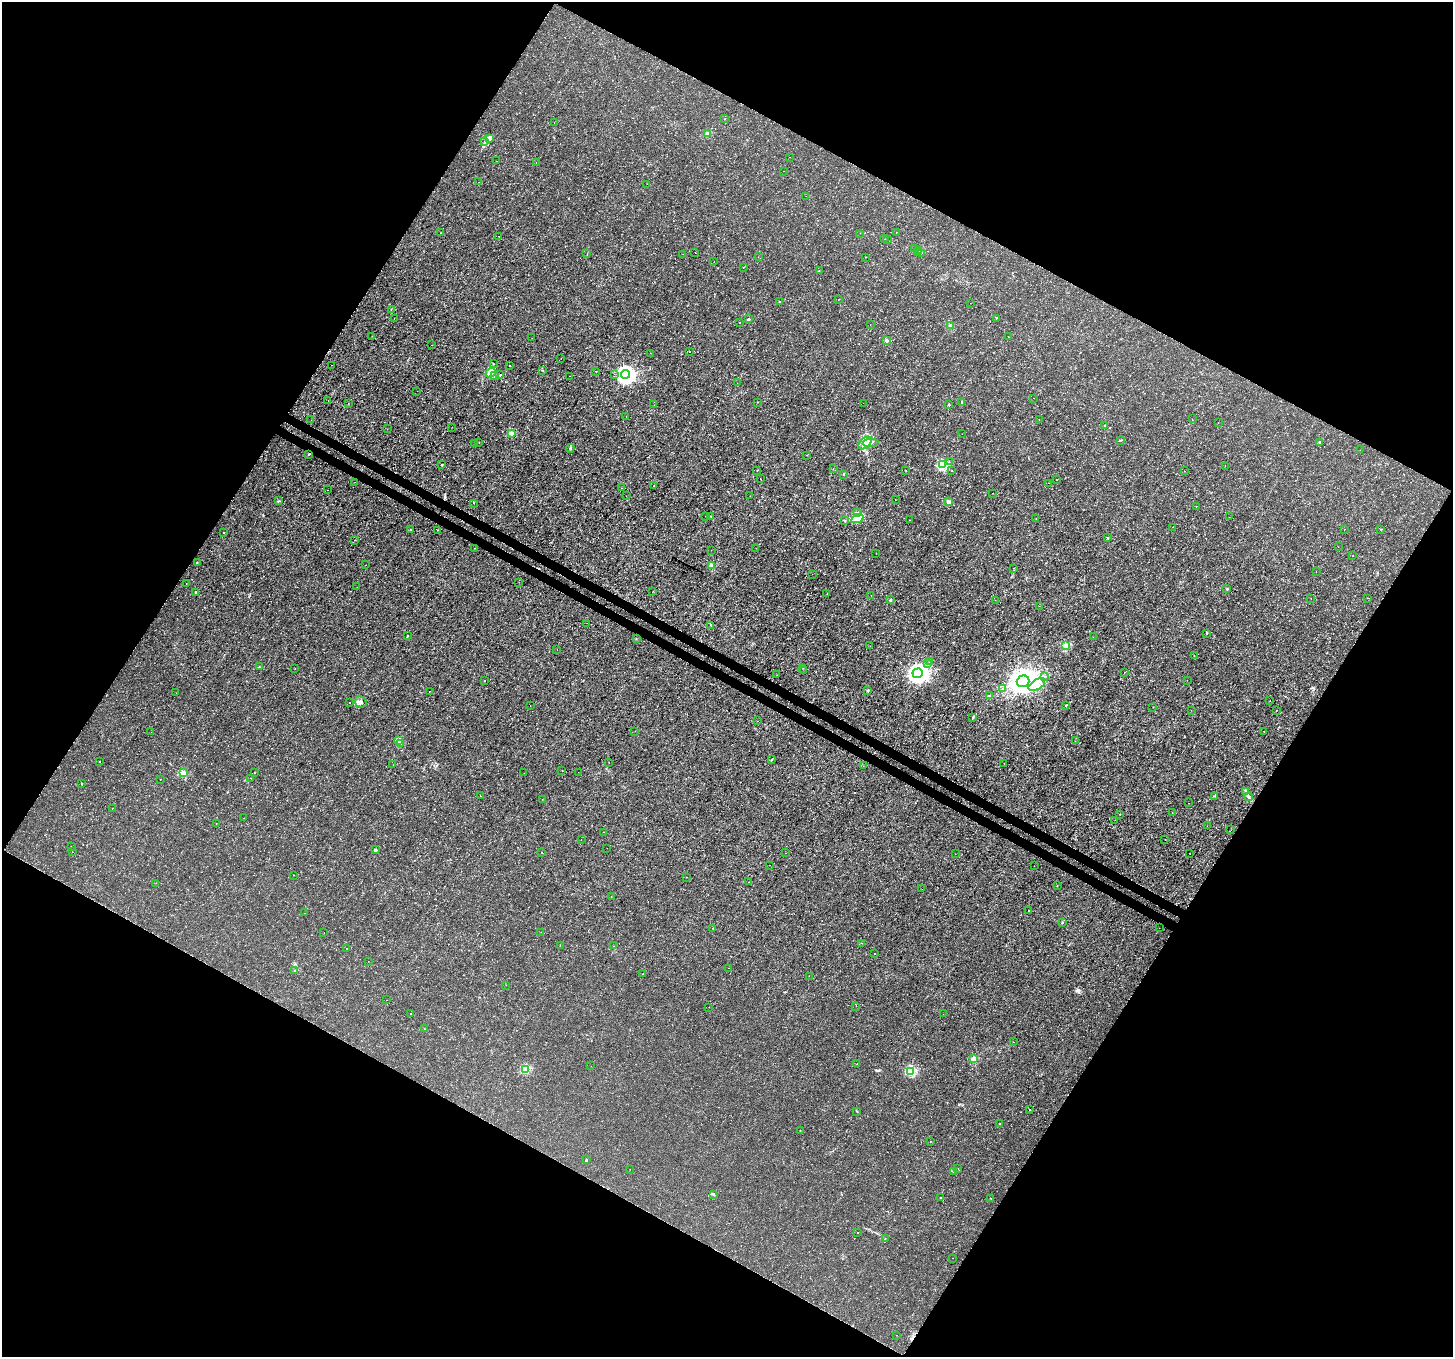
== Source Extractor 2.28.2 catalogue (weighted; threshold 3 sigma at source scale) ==
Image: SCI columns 33-5836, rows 246-5665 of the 5878 x 5975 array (HDU 1 of 3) = the unmasked area's bounding box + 8 px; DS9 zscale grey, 4 x 4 block average (1 PNG px = mean of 4 x 4 image px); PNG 1455 x 1359 px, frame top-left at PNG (2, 2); each listed source drawn as its Kron ellipse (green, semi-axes under 4 px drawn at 4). Shown black and unused: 48% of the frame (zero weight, under 3 of 4 exposures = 5% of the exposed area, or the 3 px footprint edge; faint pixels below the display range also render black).
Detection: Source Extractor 2.28.2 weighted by HDU 2 'WHT'. Background -9.67e-05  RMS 0.001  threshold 0.0045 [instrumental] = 3 sigma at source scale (4.5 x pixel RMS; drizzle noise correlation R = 1.50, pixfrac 1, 0.0396/0.0396 arcsec/px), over >= 5 px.
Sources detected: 316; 10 cosmic-ray / hot-pixel residue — neither listed nor drawn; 2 coinciding with a brighter row at this scale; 10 inside a brighter listed object's ellipse — not listed separately; the other 294 listed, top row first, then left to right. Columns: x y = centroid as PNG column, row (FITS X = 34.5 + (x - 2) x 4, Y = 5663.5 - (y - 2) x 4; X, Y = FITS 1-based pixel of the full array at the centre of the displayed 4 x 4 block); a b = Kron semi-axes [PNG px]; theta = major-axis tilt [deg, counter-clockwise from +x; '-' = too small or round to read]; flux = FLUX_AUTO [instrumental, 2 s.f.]
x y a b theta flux
725 119 2 2 - 0.22
554 122 2 2 - 0.11
707 134 2 2 - 7.6
490 138 4 3 - 0.93
484 141 2 2 - 0.18
790 157 2 2 - 0.3
496 161 2 2 - 0.21
536 163 2 2 - 0.1
783 171 2 2 - 0.11
478 182 2 2 - 0.084
647 184 2 2 - 0.18
806 196 2 2 - 0.098
896 232 2 2 - 0.15
441 233 2 2 - 0.12
860 233 2 2 - 0.15
499 236 2 2 - 0.13
884 239 2 2 - 0.21
888 240 2 2 - 0.2
915 248 2 2 - 0.31
919 250 2 2 - 0.5
695 252 2 2 - 0.11
917 252 2 2 - 0.32
921 253 2 2 - 0.28
587 254 2 2 - 0.15
683 254 2 2 - 0.11
758 257 2 2 - 0.15
865 257 2 2 - 0.14
714 262 2 2 - 0.29
743 267 2 2 - 0.48
819 271 2 2 - 0.28
838 300 2 2 - 0.16
780 302 2 2 - 1.5
970 303 2 2 - 0.12
391 310 2 2 - 0.12
394 318 2 2 - 0.14
996 318 2 2 - 0.19
749 319 3 2 - 0.73
740 323 2 2 - 0.26
870 324 2 2 - 0.16
950 326 2 2 - 7.8
372 336 2 2 - 0.082
1008 337 2 2 - 0.31
532 338 2 2 - 0.1
887 340 2 2 - 6.8
432 345 2 2 - 0.11
690 352 2 2 - 0.27
650 353 2 2 - 0.096
561 358 2 2 - 0.18
493 364 2 2 - 0.27
331 365 2 2 - 0.18
509 366 2 2 - 0.53
542 370 2 2 - 0.56
596 371 2 2 - 0.14
491 373 5 3 - 2.6
614 374 2 2 - 0.12
625 374 4 4 - 280
500 375 2 2 - 1.3
494 376 3 2 - 0.6
569 376 2 2 - 0.17
737 383 2 2 - 0.097
417 391 2 2 - 0.077
1034 398 2 2 - 0.17
328 401 2 2 - 0.19
757 402 2 2 - 0.35
961 402 3 2 - 0.47
348 403 2 2 - 0.18
863 403 2 2 - 0.13
949 404 2 2 - 2
654 405 2 2 - 0.19
626 417 2 2 - 0.12
1192 419 2 2 - 0.21
311 420 2 2 - 0.22
1039 420 2 2 - 0.19
1218 423 2 2 - 0.12
1105 426 2 2 - 1.6
452 427 2 2 - 0.091
387 429 2 2 - 0.15
512 433 2 2 - 9.7
962 434 2 2 - 0.11
1120 440 3 2 - 0.31
479 442 2 2 - 0.18
1320 442 2 2 - 1.5
865 443 8 5 42 5.5
871 443 8 3 3 1.7
474 444 2 2 - 0.18
570 448 4 2 - 0.84
1360 450 2 2 - 0.15
309 454 2 2 - 0.99
807 455 2 2 - 0.19
949 461 2 2 - 0.13
442 465 2 2 - 1.1
942 465 2 2 - 38
1225 466 2 2 - 0.34
833 468 2 2 - 0.11
757 470 2 2 - 0.2
906 470 2 2 - 0.39
952 471 2 2 - 0.2
1184 471 2 2 - 0.18
843 474 2 2 - 1.8
760 479 2 2 - 0.55
1056 480 2 2 - 0.4
355 482 2 2 - 0.12
1049 483 2 2 - 0.16
654 486 2 2 - 0.15
622 488 2 2 - 0.32
328 490 2 2 - 0.13
993 493 2 2 - 0.42
626 496 2 2 - 0.13
750 496 2 2 - 0.096
895 500 2 2 - 0.13
279 501 3 2 - 0.42
948 502 2 2 - 8.4
474 503 2 2 - 0.14
1196 506 2 2 - 0.21
857 513 2 2 - 0.34
705 516 2 2 - 0.16
711 517 2 2 - 0.33
1229 517 2 2 - 0.24
857 519 6 4 23 7.1
1036 519 2 2 - 0.15
844 520 2 2 - 0.28
909 520 2 2 - 0.12
1173 527 2 2 - 0.2
411 529 2 2 - 0.25
1344 529 2 2 - 0.14
1381 529 2 2 - 0.26
438 530 2 2 - 0.53
223 533 2 2 - 0.85
1108 537 2 2 - 0.33
355 540 2 2 - 0.18
1338 547 2 2 - 0.2
475 548 2 2 - 0.13
756 548 2 2 - 0.11
711 550 2 2 - 0.093
876 553 2 2 - 0.17
1353 555 2 2 - 0.17
197 562 2 2 - 0.43
366 565 2 2 - 0.12
711 565 2 2 - 6.9
1014 568 2 2 - 0.18
1316 571 2 2 - 0.093
812 574 2 2 - 0.092
519 582 2 2 - 0.11
186 583 2 2 - 0.095
357 587 2 2 - 0.077
1227 589 2 2 - 3.1
196 592 2 2 - 1.3
652 592 2 2 - 0.1
827 593 2 2 - 0.14
871 595 2 2 - 0.13
1367 598 2 2 - 0.18
1311 599 2 2 - 0.37
890 600 2 2 - 3.3
995 600 2 2 - 0.072
1039 606 2 2 - 0.11
587 623 2 2 - 1.3
711 625 2 2 - 0.28
1206 633 3 2 - 0.39
408 636 2 2 - 0.59
1093 637 2 2 - 0.15
636 639 2 2 - 0.17
870 646 2 2 - 0.1
1065 646 2 2 - 21
557 650 2 2 - 0.19
1194 655 2 2 - 0.17
929 662 2 2 - 0.18
928 663 2 2 - 0.23
259 667 2 2 - 0.77
295 668 2 2 - 0.12
803 668 2 2 - 0.18
803 671 2 2 - 0.13
1125 672 2 2 - 0.13
918 673 5 5 - 350
777 675 2 2 - 0.097
1045 677 3 2 - 0.45
1187 680 2 2 - 0.11
485 681 2 2 - 0.4
1023 681 6 6 - 890
1037 685 9 5 31 4.5
1003 689 2 2 - 0.38
868 690 2 2 - 3
429 691 2 2 - 0.19
176 693 2 2 - 0.12
990 696 3 2 - 0.61
1270 701 2 2 - 0.088
350 702 2 2 - 0.2
361 702 6 5 - 2.1
1066 705 2 2 - 0.43
530 706 2 2 - 0.092
1153 707 2 2 - 0.12
1191 710 2 2 - 0.11
1276 711 2 2 - 0.26
973 718 2 2 - 0.39
757 721 2 2 - 0.52
635 731 2 2 - 0.17
151 732 2 2 - 0.34
1264 732 2 2 - 0.13
399 741 2 2 - 0.42
1075 741 2 2 - 0.13
401 744 2 2 - 0.28
772 759 2 2 - 0.88
99 761 2 2 - 0.53
609 762 2 2 - 0.2
1004 763 2 2 - 0.32
393 765 2 2 - 0.1
863 766 2 2 - 0.18
562 771 2 2 - 0.13
578 772 2 2 - 0.1
183 773 2 2 - 14
254 773 2 2 - 0.11
524 773 2 2 - 0.12
251 778 2 2 - 0.33
160 779 2 2 - 0.12
82 784 2 2 - 0.29
1246 791 3 2 - 0.59
480 796 2 2 - 0.25
1215 796 2 2 - 0.21
1248 797 4 2 - 1
542 799 2 2 - 0.12
1188 803 2 2 - 0.12
112 808 2 2 - 0.098
1172 812 2 2 - 0.13
1120 814 2 2 - 0.2
244 818 2 2 - 0.099
1115 820 2 2 - 0.31
216 823 2 2 - 0.24
1207 826 2 2 - 0.15
1231 830 2 2 - 0.14
604 832 2 2 - 0.093
1165 839 2 2 - 0.33
581 840 2 2 - 0.31
71 846 2 2 - 0.16
607 848 2 2 - 0.092
375 850 4 3 - 1.1
72 852 2 2 - 0.23
542 852 2 2 - 0.2
786 853 2 2 - 0.086
955 854 2 2 - 0.11
1190 854 2 2 - 0.099
770 865 2 2 - 0.081
1034 866 2 2 - 0.17
294 875 2 2 - 0.19
686 877 2 2 - 0.22
749 882 2 2 - 0.24
156 883 2 2 - 0.12
1057 886 2 2 - 0.24
922 889 2 2 - 0.084
611 896 2 2 - 0.15
1029 911 2 2 - 0.18
305 913 2 2 - 0.11
1062 923 2 2 - 1.7
713 928 2 2 - 0.67
1159 928 2 2 - 0.15
324 932 2 2 - 0.13
541 932 2 2 - 0.12
861 943 2 2 - 0.21
560 945 2 2 - 0.3
613 946 2 2 - 0.17
347 948 2 2 - 0.55
874 953 2 2 - 0.34
368 961 2 2 - 0.12
729 968 2 2 - 0.083
294 971 2 2 - 0.29
643 974 2 2 - 0.32
809 976 2 2 - 0.16
506 985 2 2 - 0.13
387 1000 2 2 - 0.11
856 1006 2 2 - 0.62
709 1007 2 2 - 0.23
411 1014 2 2 - 0.39
943 1014 2 2 - 0.17
424 1029 2 2 - 0.5
1013 1042 2 2 - 0.41
974 1059 2 2 - 14
857 1063 2 2 - 0.094
591 1066 2 2 - 0.11
525 1069 2 2 - 26
911 1071 2 2 - 39
1030 1109 2 2 - 0.6
857 1111 2 2 - 0.36
1000 1124 2 2 - 0.17
800 1130 2 2 - 0.52
930 1141 2 2 - 0.47
586 1160 2 2 - 1.7
630 1169 2 2 - 0.087
958 1169 2 2 - 0.15
953 1171 2 2 - 0.17
713 1194 3 2 - 0.44
940 1198 2 2 - 0.6
991 1199 2 2 - 0.13
858 1232 2 2 - 0.36
885 1238 2 2 - 0.21
953 1258 2 2 - 0.18
897 1335 2 2 - 0.16
Overlapping masked pixels (flux is a lower limit): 1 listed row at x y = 309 454
Diffuse or blended objects may show on this block-average render without a row.